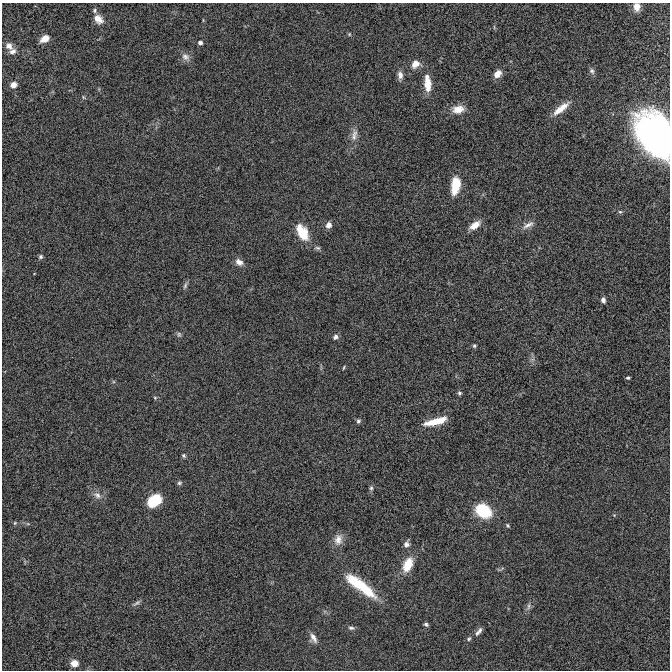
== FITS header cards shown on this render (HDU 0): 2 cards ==
NAXIS1  =                  668 / Axis length
NAXIS2  =                  668 / Axis length

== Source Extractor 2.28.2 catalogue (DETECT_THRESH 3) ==
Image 668 x 668 px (HDU 0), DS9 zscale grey, 1 PNG px = 1 image px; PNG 672 x 672 px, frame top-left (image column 1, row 668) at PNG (2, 3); no overlay
Background 2.99e-05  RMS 0.0016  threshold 0.00486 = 3 sigma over >= 5 px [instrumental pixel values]
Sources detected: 64; all 64 listed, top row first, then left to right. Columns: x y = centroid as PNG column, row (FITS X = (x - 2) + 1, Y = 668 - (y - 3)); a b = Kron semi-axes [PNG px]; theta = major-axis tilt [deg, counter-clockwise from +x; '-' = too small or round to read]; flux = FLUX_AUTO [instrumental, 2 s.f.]
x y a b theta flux
637 7 10 8 -88 0.81
95 10 7 6 - 0.22
98 19 12 9 -44 0.97
349 34 5 5 - 0.14
45 39 8 6 30 1.3
200 42 5 4 - 0.29
9 46 11 8 -44 0.68
12 51 10 7 22 0.55
186 57 13 9 -44 0.64
415 64 11 8 34 0.98
592 71 9 6 -62 0.31
497 74 8 6 49 0.96
400 75 12 6 -87 0.53
427 77 8 6 65 0.44
13 85 6 6 - 0.83
428 85 17 9 -90 1.4
83 97 5 4 - 0.13
561 108 24 7 39 1.5
458 109 15 10 8 1.3
654 134 40 27 -61 35
354 135 19 8 78 0.89
455 186 17 8 82 3
620 212 5 5 - 0.16
329 225 7 6 - 0.67
475 225 14 7 34 1.1
528 225 18 7 27 0.7
302 232 20 11 -62 2.8
317 248 8 5 -7 0.23
40 257 5 5 - 0.21
239 262 11 8 -36 0.65
185 286 10 5 70 0.27
603 300 6 4 -80 0.39
179 334 7 6 - 0.24
335 337 6 5 - 0.37
474 346 5 4 - 0.16
344 367 5 2 - 0.11
628 378 4 3 - 0.17
459 393 6 5 - 0.21
155 398 5 5 - 0.14
358 421 6 5 - 0.23
435 421 24 6 15 2.4
184 456 6 5 - 0.19
179 483 6 6 - 0.21
371 488 7 5 89 0.24
97 495 12 9 -32 0.68
154 501 14 10 36 3.7
483 511 13 9 -32 6.6
15 523 5 4 - 0.16
28 524 6 4 -18 0.16
508 525 6 4 -52 0.15
338 539 16 11 75 0.99
406 544 8 7 - 0.47
408 565 16 9 67 2.3
501 569 12 3 19 0.17
356 583 33 13 -30 3.9
367 591 26 11 -33 2.9
137 603 12 4 33 0.3
529 606 10 5 83 0.34
426 624 5 4 - 0.22
351 628 9 5 -6 0.29
478 632 13 5 51 0.42
313 638 13 7 -67 0.67
469 639 7 5 49 0.21
74 663 7 7 - 1.1
At the frame edge (FLAGS 8, measured only in part): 2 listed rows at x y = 637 7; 654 134